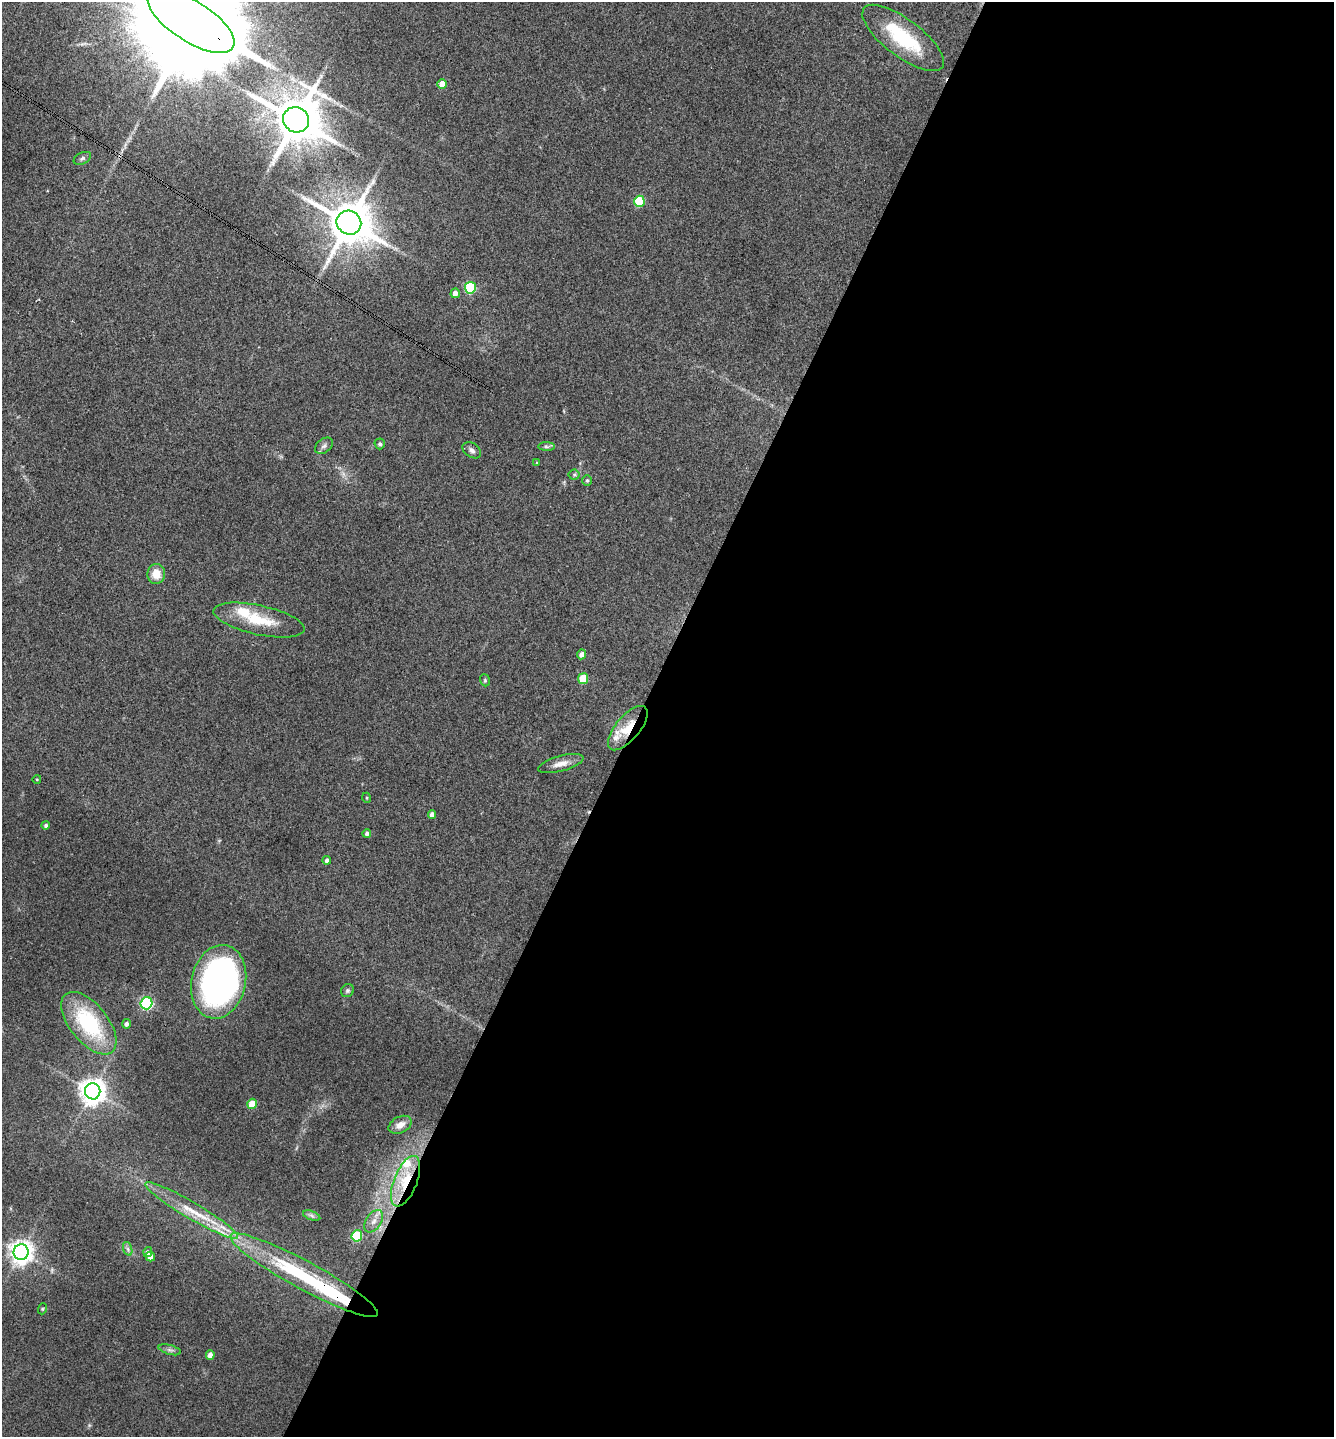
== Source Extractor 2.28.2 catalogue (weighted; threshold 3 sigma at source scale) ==
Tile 12 of 4 x 4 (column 4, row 3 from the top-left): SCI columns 4143-5474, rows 1440-2874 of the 5756 x 5746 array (HDU 1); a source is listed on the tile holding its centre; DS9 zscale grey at full resolution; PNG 1336 x 1439 px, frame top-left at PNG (2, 2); each listed source drawn as its Kron ellipse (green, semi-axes under 4 px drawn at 4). Shown black and unused: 52% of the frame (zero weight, under 3 of 4 exposures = <1% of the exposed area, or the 3 px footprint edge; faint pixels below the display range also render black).
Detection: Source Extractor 2.28.2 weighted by HDU 2 'WHT'; one run over the whole footprint, this tile lists its part. Background 0.1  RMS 0.0084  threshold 0.0378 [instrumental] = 3 sigma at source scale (4.5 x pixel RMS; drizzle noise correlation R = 1.50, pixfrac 1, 0.05/0.05 arcsec/px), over >= 5 px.
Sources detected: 58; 1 too faint to see at this stretch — neither listed nor drawn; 7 inside a brighter listed object's ellipse — not listed separately; the other 50 listed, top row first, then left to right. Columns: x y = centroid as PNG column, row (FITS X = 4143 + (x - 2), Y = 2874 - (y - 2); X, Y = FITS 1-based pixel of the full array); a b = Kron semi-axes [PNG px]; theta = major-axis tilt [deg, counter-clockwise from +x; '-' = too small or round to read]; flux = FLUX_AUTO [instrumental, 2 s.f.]
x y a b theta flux
191 21 50 20 -33 49000
903 38 49 18 -37 53
442 84 5 4 - 11
296 120 13 12 - 4500
82 158 9 5 26 1.9
639 201 5 5 - 48
349 223 12 11 - 3700
470 288 6 5 - 64
455 293 5 4 - 4.9
380 444 5 5 - 1.8
324 446 10 6 36 2.7
546 447 8 4 -1 1.6
472 450 10 7 -34 3
537 463 4 4 - 0.77
574 475 5 5 - 1.3
587 481 5 4 - 1.2
156 574 10 9 - 12
259 620 46 14 -12 31
581 654 5 4 - 4
583 679 5 5 - 28
485 680 6 4 -71 1.2
628 728 27 12 50 20
561 764 23 7 15 7.5
37 779 4 3 - 0.67
367 798 5 3 - 0.71
432 815 4 4 - 4.2
46 825 4 4 - 1.7
367 833 4 4 - 2
327 860 4 4 - 2.7
219 982 37 27 77 310
347 991 7 6 - 1.7
147 1003 6 6 - 140
89 1023 37 19 -51 71
126 1024 5 4 - 2.4
93 1091 8 7 - 920
252 1104 5 5 - 19
400 1125 12 8 27 6.6
406 1181 27 11 68 28
191 1210 54 8 -30 25
312 1215 9 4 -19 1.9
374 1221 12 7 57 5.5
357 1236 5 5 - 53
128 1249 7 4 -71 1.9
21 1252 7 7 - 720
148 1252 5 4 - 2.5
150 1257 5 4 - 5.5
304 1275 84 14 -28 87
42 1309 5 3 - 0.84
170 1350 11 5 -15 2.6
210 1355 5 4 - 4.8
Overlapping masked pixels (flux is a lower limit): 3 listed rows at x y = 191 21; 628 728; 406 1181
Isophote crosses this tile's border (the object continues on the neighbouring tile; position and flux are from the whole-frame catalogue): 1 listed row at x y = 191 21